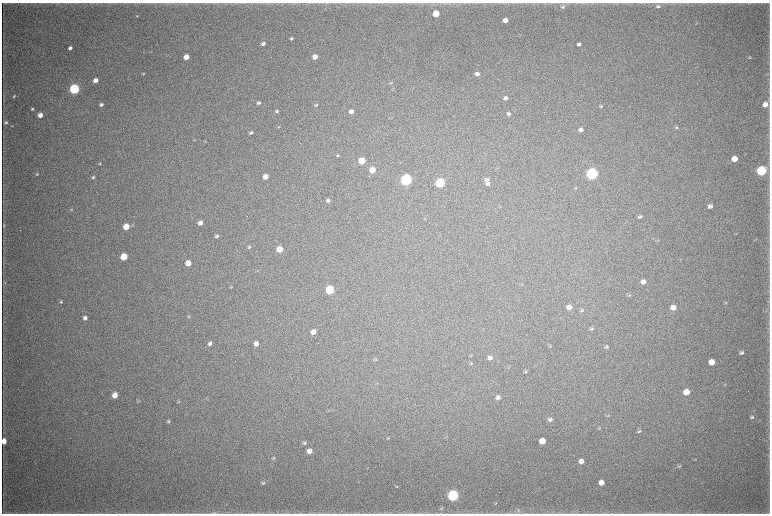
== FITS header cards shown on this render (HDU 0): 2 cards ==
NAXIS1  =                 1536 / length of data axis 1
NAXIS2  =                 1023 / length of data axis 2

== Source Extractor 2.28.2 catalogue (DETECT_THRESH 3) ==
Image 1536 x 1023 px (HDU 0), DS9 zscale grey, zoomed out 1/2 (1 PNG px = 2 x 2 image px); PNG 772 x 516 px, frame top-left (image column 1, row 1022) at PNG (2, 3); no overlay
Background 3730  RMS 34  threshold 103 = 3 sigma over >= 5 px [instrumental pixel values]
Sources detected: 128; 4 cannot appear on this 1/2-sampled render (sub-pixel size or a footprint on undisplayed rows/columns) and are not listed; the other 124 listed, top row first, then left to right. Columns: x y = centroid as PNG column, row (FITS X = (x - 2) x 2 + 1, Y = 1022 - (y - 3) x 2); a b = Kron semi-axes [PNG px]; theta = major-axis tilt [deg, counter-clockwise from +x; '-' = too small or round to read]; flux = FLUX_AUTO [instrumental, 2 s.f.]
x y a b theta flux
327 3 4 2 - 5.6e+03
749 3 7 2 4 5.3e+03
658 6 6 4 1 1.4e+04
563 7 6 4 26 1.4e+04
436 14 4 4 - 1.8e+05
137 16 3 3 - 4.5e+03
505 20 4 4 - 6.8e+04
291 38 3 3 - 9.4e+03
263 44 4 3 - 2.1e+04
579 44 4 3 - 1.8e+04
70 48 4 3 - 2.3e+04
186 57 4 4 - 8.4e+04
315 57 4 4 - 6.1e+04
749 57 4 3 - 6.9e+03
143 74 4 3 - 7.9e+03
477 74 4 4 - 2.9e+04
96 80 4 3 - 4.4e+04
391 83 5 3 - 7.9e+03
74 89 5 4 - 1.2e+06
14 96 4 3 - 8.2e+03
506 98 5 4 - 2.1e+04
258 103 4 4 - 1.4e+04
765 104 5 4 - 5.7e+04
101 105 4 3 - 1.8e+04
316 105 5 3 - 8.5e+03
601 106 4 3 - 8.0e+03
32 109 3 3 - 8.1e+03
277 111 4 3 - 1.3e+04
351 112 4 3 - 3.8e+04
509 114 5 4 - 1.4e+04
40 115 4 3 - 5.8e+04
6 122 5 4 - 1.1e+04
12 126 3 2 - 4.1e+03
279 127 4 3 - 5.2e+03
676 128 5 3 - 7.7e+03
581 129 5 4 - 2.7e+04
251 132 4 4 - 1.4e+04
205 142 4 2 - 4.0e+03
338 155 4 3 - 8.6e+03
734 159 5 4 - 1.0e+05
362 161 5 4 - 1.7e+05
100 164 4 3 - 6.1e+03
372 170 4 4 - 1.1e+05
761 171 5 5 - 1.1e+06
37 174 4 3 - 8.3e+03
592 174 5 5 - 2.0e+06
93 177 4 3 - 9.9e+03
265 177 4 4 - 6.4e+04
406 180 5 5 - 1.6e+06
487 180 6 5 - 2.0e+04
440 183 5 4 - 7.2e+05
488 184 5 4 - 1.7e+04
576 188 4 2 - 4.9e+03
328 200 4 4 - 1.6e+04
710 206 5 4 - 3.0e+04
71 209 4 3 - 5.8e+03
640 216 5 4 - 1.4e+04
425 219 4 1 - 3.2e+03
200 223 4 4 - 3.7e+04
4 225 4 3 - 5.6e+03
126 227 5 4 - 1.4e+05
736 234 4 2 - 3.2e+03
217 236 5 4 - 1.3e+04
756 240 4 2 - 3.0e+03
658 241 3 2 - 3.4e+03
249 247 5 3 - 9.8e+03
280 249 5 4 - 1.3e+05
124 257 5 4 - 1.8e+05
188 263 4 4 - 8.8e+04
257 271 3 2 - 3.4e+03
643 282 5 5 - 4.1e+04
231 287 5 2 - 5.5e+03
330 290 5 5 - 5.1e+05
629 295 4 3 - 7.4e+03
61 302 4 4 - 9.3e+03
726 303 4 3 - 5.9e+03
569 307 5 4 - 4.3e+04
673 308 5 4 - 5.4e+04
582 310 5 3 - 9.2e+03
189 317 6 3 36 6.6e+03
85 318 5 4 - 2.4e+04
592 328 6 3 36 9.8e+03
313 332 4 4 - 5.7e+04
210 343 5 4 - 2.1e+04
256 344 4 4 - 3.0e+04
550 346 4 3 - 5.6e+03
606 347 6 4 13 1.2e+04
741 353 5 4 - 1.7e+04
471 356 3 2 - 3.8e+03
490 358 5 4 - 2.5e+04
376 360 4 4 - 7.0e+03
712 362 5 4 - 8.2e+04
471 363 5 3 - 7.3e+03
509 367 4 1 - 2.9e+03
525 371 5 3 - 7.6e+03
725 385 4 3 - 5.7e+03
686 392 5 4 - 9.9e+04
115 395 5 4 - 7.2e+04
498 397 4 4 - 2.2e+04
138 401 5 3 - 6.2e+03
178 402 5 2 - 5.7e+03
608 415 4 3 - 6.2e+03
752 417 4 4 - 1.2e+04
550 419 5 4 - 2.0e+04
169 421 5 4 - 1.1e+04
599 428 4 3 - 5.5e+03
639 431 6 4 27 9.8e+03
446 437 3 2 - 3.3e+03
388 438 3 3 - 4.2e+03
4 441 5 3 - 7.4e+04
542 441 5 4 - 1.0e+05
304 443 5 4 - 1.2e+04
309 451 5 5 - 4.8e+04
273 458 5 3 - 8.2e+03
581 461 5 4 - 4.3e+04
679 466 7 4 21 1.1e+04
601 482 5 4 - 5.3e+04
263 483 6 5 - 1.4e+04
397 486 4 3 - 4.8e+03
453 495 5 5 - 1.6e+06
496 503 5 3 - 5.6e+03
441 508 5 3 - 6.7e+03
517 511 8 4 27 1.4e+04
214 513 9 3 -4 1.4e+04
At the frame edge (FLAGS 8, measured only in part): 3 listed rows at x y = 327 3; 4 441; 214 513
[4 sub-pixel or undisplayed-footprint detections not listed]